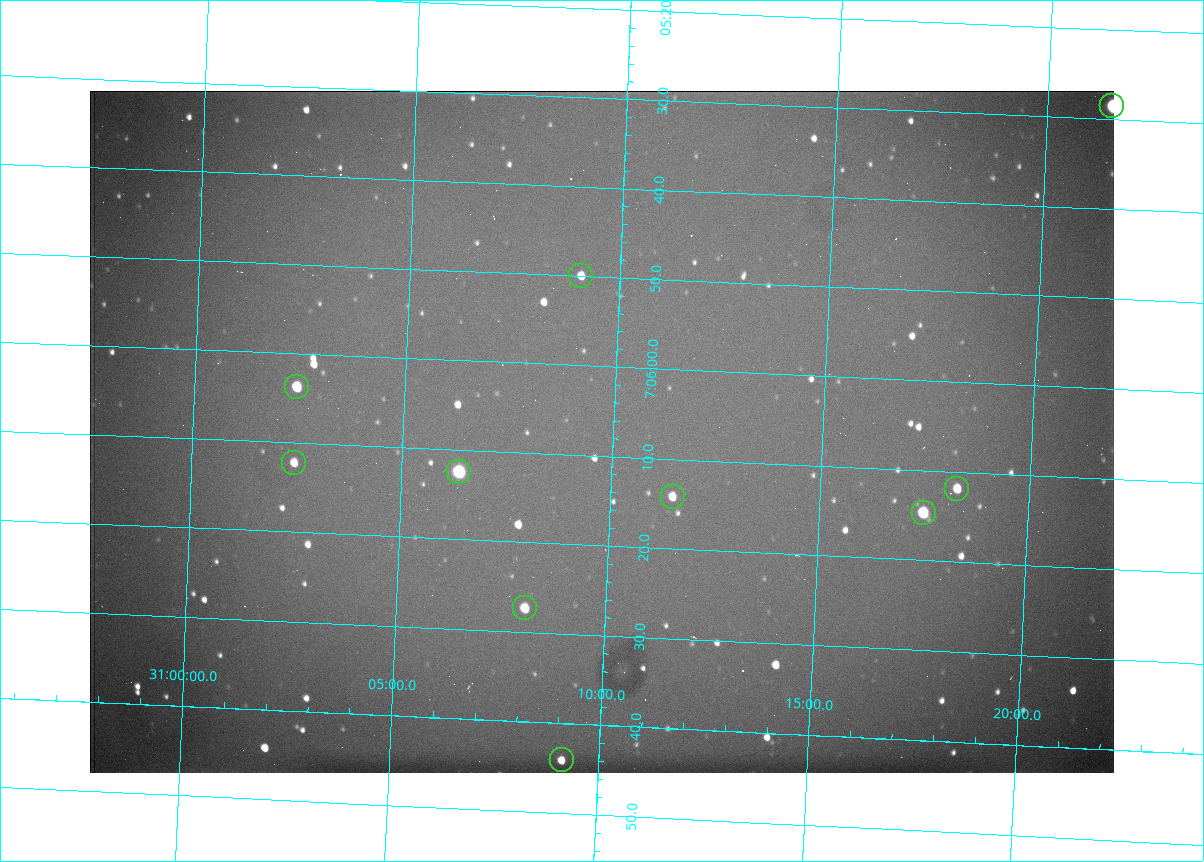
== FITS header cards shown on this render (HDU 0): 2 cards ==
NAXIS1  =                 1024 /fastest changing axis
NAXIS2  =                  682 /next to fastest changing axis

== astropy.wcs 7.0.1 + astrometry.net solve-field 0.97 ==
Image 1024 x 682 px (HDU 0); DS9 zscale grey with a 90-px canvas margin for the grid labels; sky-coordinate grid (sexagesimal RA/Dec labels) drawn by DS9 from the SOLVED WCS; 10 Tycho-2 reference stars matched to detected sources circled (green)
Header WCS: RA---TAN/DEC--TAN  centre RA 07:06:07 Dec +31:10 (106.53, +31.16 deg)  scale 1.44 arcsec/px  FOV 24.5' x 16.3'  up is -93 deg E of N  parity flipped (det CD > 0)
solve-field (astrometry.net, Tycho-2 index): VERIFIED the header's WCS against the Tycho-2 star catalogue (10 matches, 0 conflicts) and refined it, rather than solving blind
Solved WCS: RA---TAN-SIP/DEC--TAN-SIP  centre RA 07:06:07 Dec +31:10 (106.53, +31.16 deg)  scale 1.43 arcsec/px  FOV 24.4' x 16.3'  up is -92 deg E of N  parity flipped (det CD > 0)
The solver's refit moves the header's centre by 0.53 arcsec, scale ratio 0.9965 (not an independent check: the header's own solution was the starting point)
Tycho-2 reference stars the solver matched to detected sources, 10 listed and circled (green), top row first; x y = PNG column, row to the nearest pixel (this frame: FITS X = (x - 90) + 1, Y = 682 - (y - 91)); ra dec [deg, ICRS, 3 dp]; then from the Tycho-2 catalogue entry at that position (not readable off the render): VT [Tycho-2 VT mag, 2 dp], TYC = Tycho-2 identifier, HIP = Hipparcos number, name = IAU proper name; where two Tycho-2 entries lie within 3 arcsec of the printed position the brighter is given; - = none
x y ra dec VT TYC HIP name
1112 106 106.369 +31.359 8.79 2438-636-1 - -
581 276 106.458 +31.151 12.35 2438-728-1 - -
297 387 106.516 +31.041 10.39 2438-398-1 - -
294 463 106.551 +31.041 11.84 2438-663-1 - -
459 472 106.552 +31.106 9.20 2438-180-1 - -
957 489 106.550 +31.305 11.61 2438-184-1 - -
673 497 106.559 +31.192 11.79 2438-1039-1 - -
924 513 106.562 +31.292 10.01 2438-106-1 - -
525 608 106.614 +31.135 11.36 2438-550-1 - -
562 760 106.684 +31.152 11.76 2438-931-1 - -